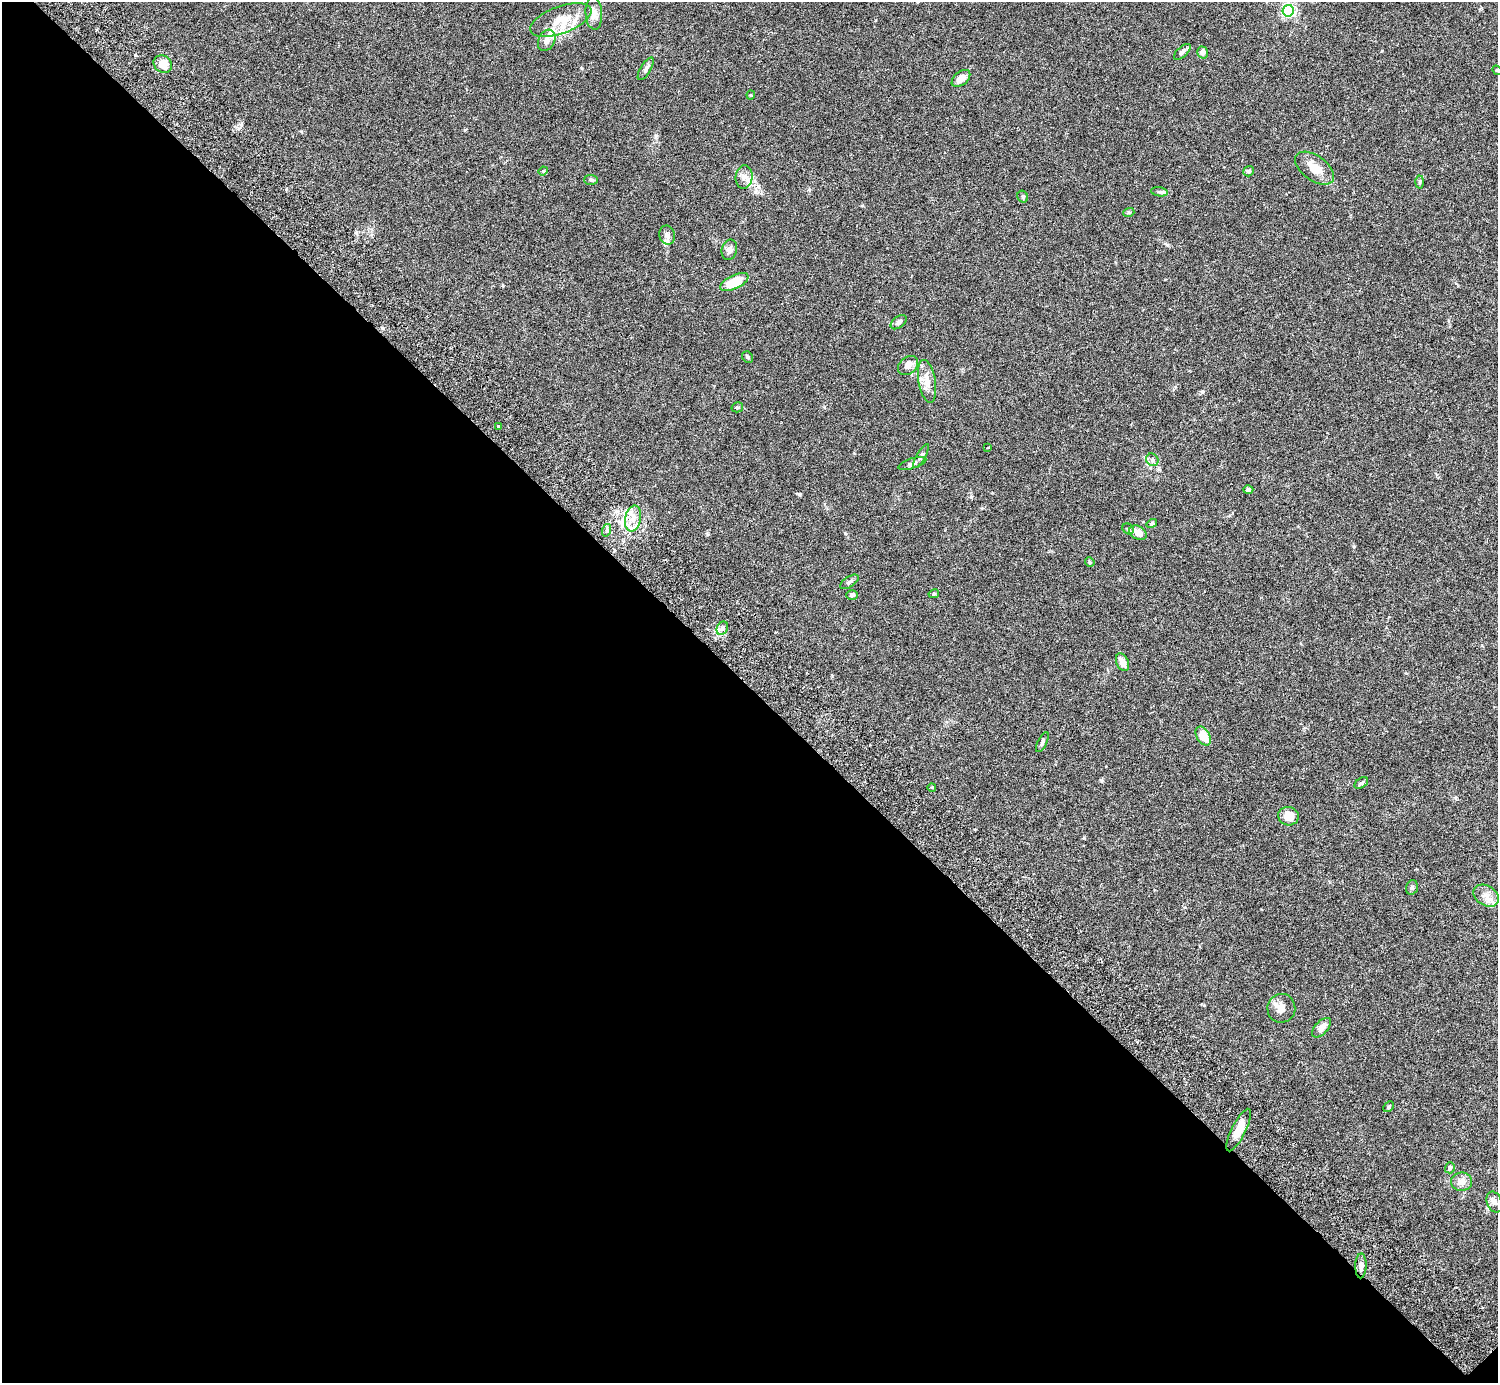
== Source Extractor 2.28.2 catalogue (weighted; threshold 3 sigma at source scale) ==
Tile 14 of 4 x 4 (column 2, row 4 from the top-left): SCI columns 1541-3036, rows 206-1586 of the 6074 x 6074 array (HDU 1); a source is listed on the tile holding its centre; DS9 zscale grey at full resolution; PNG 1500 x 1385 px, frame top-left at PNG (2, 2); each listed source drawn as its Kron ellipse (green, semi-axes under 4 px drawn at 4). Shown black and unused: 50% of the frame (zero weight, under 3 of 6 exposures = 3% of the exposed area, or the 3 px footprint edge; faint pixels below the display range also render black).
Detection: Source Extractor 2.28.2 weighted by HDU 2 'WHT'; one run over the whole footprint, this tile lists its part. Background 0.0146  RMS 0.002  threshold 0.00807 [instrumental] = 3 sigma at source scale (4.09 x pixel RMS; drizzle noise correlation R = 1.36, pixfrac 0.8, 0.05/0.05 arcsec/px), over >= 5 px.
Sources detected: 64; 4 inside a brighter listed object's ellipse — not listed separately; the other 60 listed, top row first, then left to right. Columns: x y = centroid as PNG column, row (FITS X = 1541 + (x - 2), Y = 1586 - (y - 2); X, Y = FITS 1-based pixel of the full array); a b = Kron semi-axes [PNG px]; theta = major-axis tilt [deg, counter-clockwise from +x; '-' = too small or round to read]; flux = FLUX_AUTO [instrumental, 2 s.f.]
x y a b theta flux
1288 11 5 5 - 33
594 13 16 8 -86 1.6
561 20 32 13 20 4.4
547 40 11 8 62 1.1
1182 52 10 5 42 0.66
1203 52 6 5 - 0.92
163 64 10 8 -37 2.4
646 69 13 5 59 0.53
1497 70 5 4 - 0.19
961 78 11 6 40 1.5
751 95 4 4 - 0.17
1315 168 22 12 -35 2.7
543 171 4 4 - 0.2
1248 171 5 5 - 0.46
744 177 12 8 83 1.1
591 180 7 5 -2 0.36
1420 182 6 4 88 0.26
1159 192 8 4 -10 0.41
1023 197 6 5 - 0.31
1129 212 5 3 - 0.22
667 235 9 8 - 0.71
729 250 10 7 76 0.73
734 282 15 7 26 4.8
899 322 9 5 38 0.55
748 357 6 5 - 0.37
908 366 11 8 40 1.2
927 381 22 8 -80 2
737 407 6 5 - 0.29
499 427 4 3 - 0.77
988 447 3 2 - 0.2
921 456 13 4 60 0.49
1152 460 7 5 -46 0.44
912 463 15 5 17 0.61
1248 490 5 4 - 0.43
633 519 13 7 78 1.8
1152 524 5 4 - 0.35
1128 529 6 5 - 0.31
607 530 6 4 72 0.37
1138 533 9 6 -31 1.5
1090 562 5 4 - 0.22
849 582 11 5 33 0.46
934 594 5 4 - 0.21
852 595 6 5 - 0.44
722 628 7 5 61 0.52
1122 662 9 6 -66 1.5
1203 736 10 6 -60 3
1042 742 11 4 63 0.46
1361 783 7 4 36 0.3
932 788 4 3 - 0.27
1288 816 10 9 - 2.6
1412 887 7 5 74 0.37
1486 896 14 10 -31 1.6
1281 1008 14 14 - 1.7
1322 1028 12 6 47 1.4
1389 1107 6 4 44 0.27
1239 1130 23 7 64 2.8
1450 1168 6 5 - 0.34
1461 1182 10 9 - 1.5
1494 1202 11 7 -66 0.74
1361 1266 12 5 88 0.87
Isophote crosses this tile's border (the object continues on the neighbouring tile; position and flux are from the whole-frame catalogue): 1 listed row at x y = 1497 70
Unlisted compact peaks at least as high as the median listed source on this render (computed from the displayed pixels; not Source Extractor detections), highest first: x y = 800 494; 581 68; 1101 780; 1354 546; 1084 838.